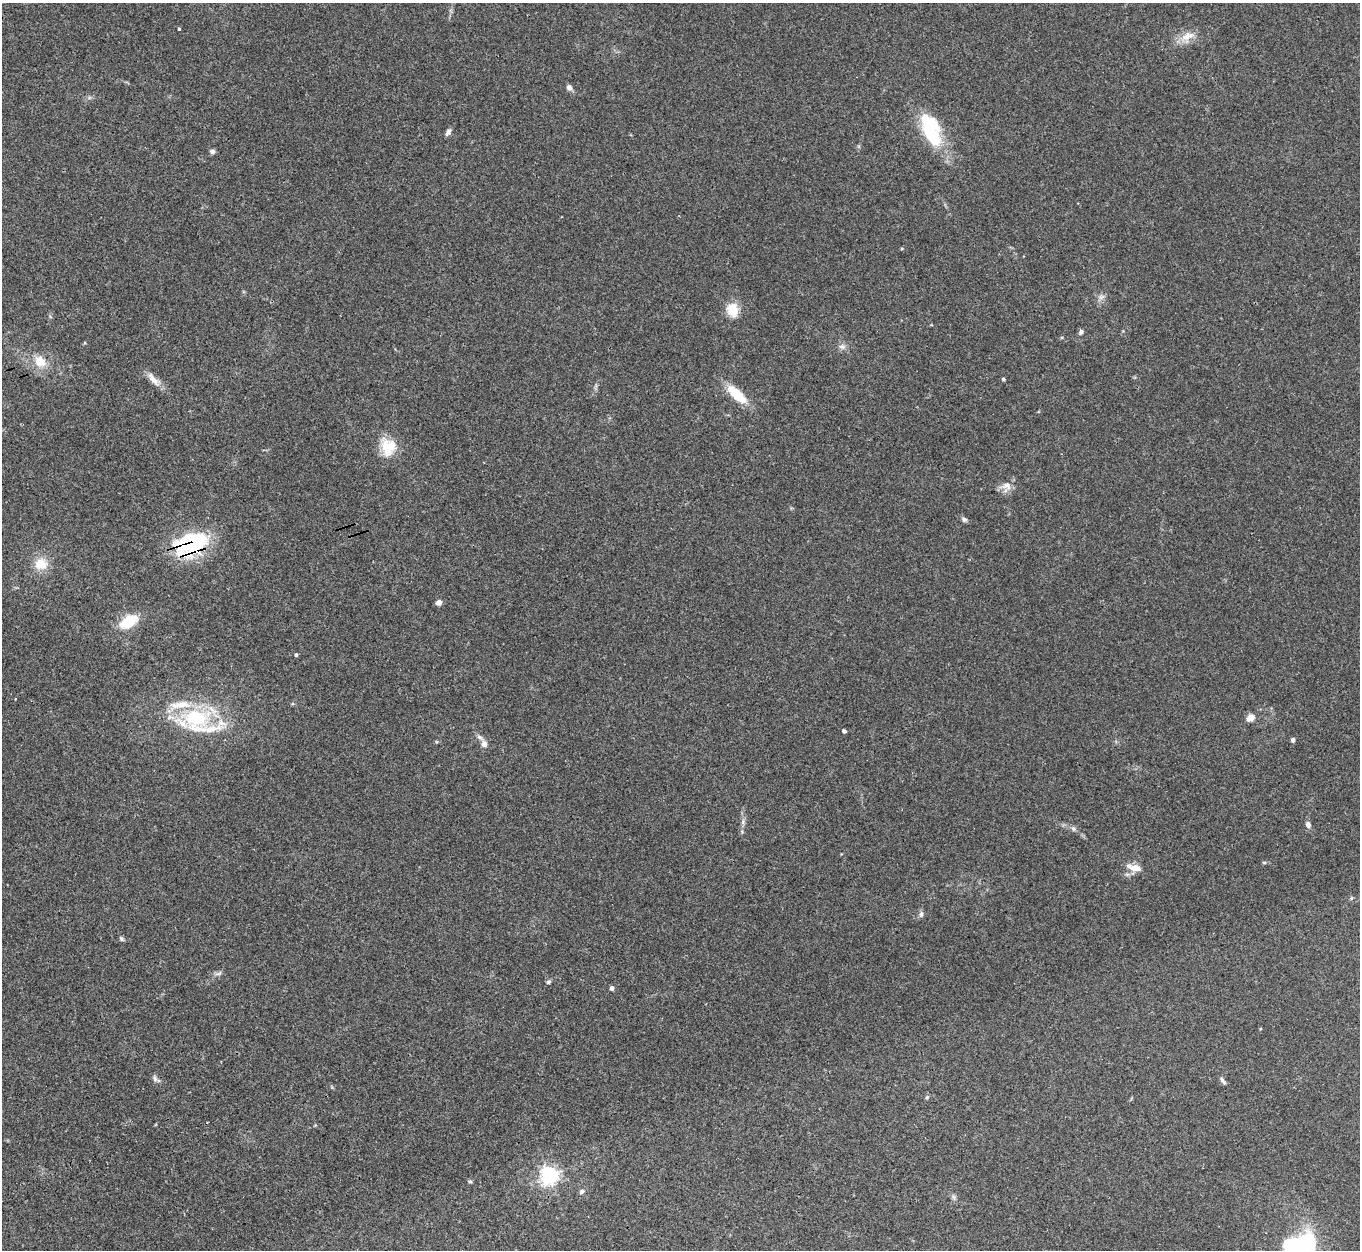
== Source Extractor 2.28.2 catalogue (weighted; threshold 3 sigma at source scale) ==
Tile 7 of 4 x 4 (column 3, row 2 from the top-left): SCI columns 2729-4086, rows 2784-4031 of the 5454 x 5439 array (HDU 1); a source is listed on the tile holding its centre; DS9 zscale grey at full resolution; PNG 1362 x 1252 px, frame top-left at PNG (2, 3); no overlay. Shown black and unused: <1% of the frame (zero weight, under 3 of 4 exposures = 1% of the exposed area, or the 3 px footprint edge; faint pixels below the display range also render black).
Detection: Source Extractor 2.28.2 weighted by HDU 2 'WHT'; one run over the whole footprint, this tile lists its part. Background 0.0606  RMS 0.0052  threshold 0.0236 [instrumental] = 3 sigma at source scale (4.5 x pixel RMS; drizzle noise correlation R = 1.50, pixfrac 1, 0.05/0.05 arcsec/px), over >= 5 px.
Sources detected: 53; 3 inside a brighter object's white glare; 1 cosmic-ray / hot-pixel residue — not listed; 2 inside a brighter listed object's ellipse — not listed separately; the other 47 listed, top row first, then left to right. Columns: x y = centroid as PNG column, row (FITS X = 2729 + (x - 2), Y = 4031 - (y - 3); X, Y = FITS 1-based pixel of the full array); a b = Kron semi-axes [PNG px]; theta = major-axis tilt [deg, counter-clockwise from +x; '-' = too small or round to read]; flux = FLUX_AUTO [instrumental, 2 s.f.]
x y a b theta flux
179 29 3 3 - 1.9
1187 36 21 9 22 6.6
569 87 7 6 - 1.8
929 129 39 21 -69 35
448 132 10 5 54 1.7
212 151 7 6 - 1.3
1101 297 10 6 19 2
732 310 15 12 -73 10
1081 332 6 5 - 1.6
842 347 10 7 -1 2.2
40 361 17 14 -41 9.2
153 379 23 8 -51 4.7
1003 379 4 3 - 0.72
736 394 25 9 -42 17
388 447 24 20 -83 13
1007 485 14 11 10 4.4
964 519 6 5 - 1.4
187 544 37 27 17 46
41 564 15 13 -9 9.6
439 602 4 4 - 5.3
128 621 19 11 29 17
296 655 4 4 - 0.96
1250 717 5 4 - 13
196 718 32 28 -23 45
844 731 4 3 - 1.5
480 737 9 5 -44 1.8
1293 740 6 4 76 1.1
484 744 7 7 - 2.8
1308 824 7 6 - 2.1
1073 828 8 5 -58 1.2
841 854 4 3 - 0.35
1264 862 6 4 0 0.64
1135 868 16 7 -14 6.4
1351 898 5 5 - 0.69
921 914 8 6 79 1.5
121 939 7 5 -47 0.93
218 973 11 5 23 1.5
548 982 6 5 - 1.1
612 988 4 4 - 2.1
155 1078 9 6 -66 1.5
1223 1081 12 4 -55 1.3
927 1097 6 5 - 0.83
549 1175 6 6 - 240
470 1181 5 4 - 0.77
582 1191 7 5 34 1.4
954 1197 8 5 -82 1.2
1300 1245 30 16 16 61
Overlapping masked pixels (flux is a lower limit): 1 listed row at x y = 187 544
Isophote crosses this tile's border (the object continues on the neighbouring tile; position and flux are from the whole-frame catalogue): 1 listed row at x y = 1300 1245